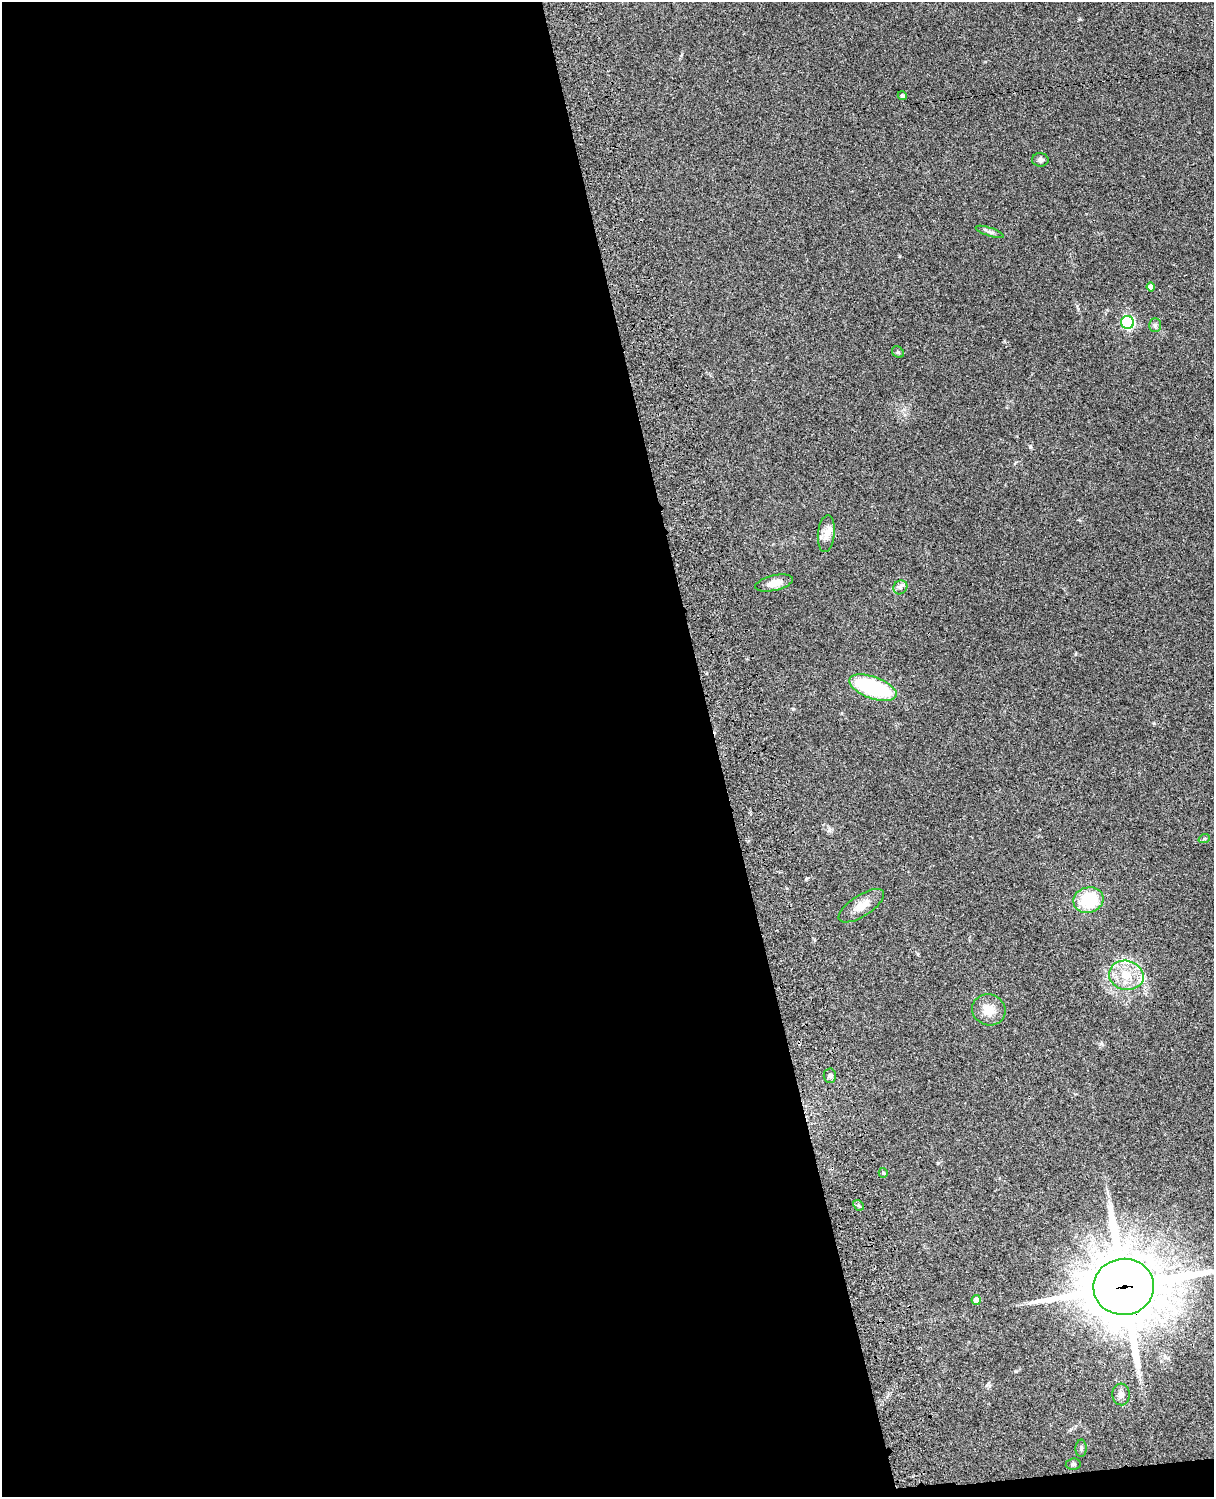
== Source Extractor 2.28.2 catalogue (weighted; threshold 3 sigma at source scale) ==
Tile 9 of 4 x 3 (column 1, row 3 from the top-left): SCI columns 121-1332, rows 277-1771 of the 5087 x 4927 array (HDU 1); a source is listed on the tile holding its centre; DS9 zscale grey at full resolution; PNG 1216 x 1499 px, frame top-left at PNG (2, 2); each listed source drawn as its Kron ellipse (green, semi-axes under 4 px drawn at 4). Shown black and unused: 60% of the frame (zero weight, under 3 of 4 exposures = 6% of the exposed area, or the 3 px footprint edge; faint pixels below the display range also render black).
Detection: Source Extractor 2.28.2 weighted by HDU 2 'WHT'; one run over the whole footprint, this tile lists its part. Background 0.0774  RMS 0.0058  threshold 0.0263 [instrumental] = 3 sigma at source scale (4.5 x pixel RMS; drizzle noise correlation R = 1.50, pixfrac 1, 0.05/0.05 arcsec/px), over >= 5 px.
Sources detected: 27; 3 inside a brighter listed object's ellipse — not listed separately; the other 24 listed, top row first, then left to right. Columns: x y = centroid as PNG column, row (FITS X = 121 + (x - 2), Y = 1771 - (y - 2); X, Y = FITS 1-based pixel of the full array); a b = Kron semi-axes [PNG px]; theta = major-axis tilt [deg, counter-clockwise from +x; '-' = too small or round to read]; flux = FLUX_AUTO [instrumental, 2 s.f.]
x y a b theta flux
902 96 4 4 - 1.3
1040 160 8 7 - 1.6
990 232 14 4 -19 1.6
1151 287 4 4 - 3.4
1128 322 6 6 - 76
1155 325 7 6 - 1.4
898 352 6 5 - 1
826 534 18 8 84 4.7
774 583 19 7 13 5.6
900 587 7 6 - 1.8
873 688 25 11 -20 53
1204 839 6 3 19 0.78
1088 900 15 12 17 27
861 906 26 10 33 7.6
1126 975 17 14 -13 12
989 1010 17 15 -23 9.1
830 1076 7 6 - 1.5
883 1173 5 4 - 0.62
858 1205 6 4 -44 0.94
1124 1287 30 28 5 4600
976 1300 5 4 - 4.1
1121 1394 11 8 -86 3
1081 1448 9 5 88 1.3
1073 1464 7 5 9 1.2
Overlapping masked pixels (flux is a lower limit): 1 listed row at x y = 1124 1287
Isophote crosses this tile's border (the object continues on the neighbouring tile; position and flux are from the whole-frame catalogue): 1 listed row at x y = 1124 1287
Unlisted compact peaks at least as high as the median listed source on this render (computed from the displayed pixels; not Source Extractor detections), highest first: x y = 1030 447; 806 879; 793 709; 1016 1371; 899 256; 938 1163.